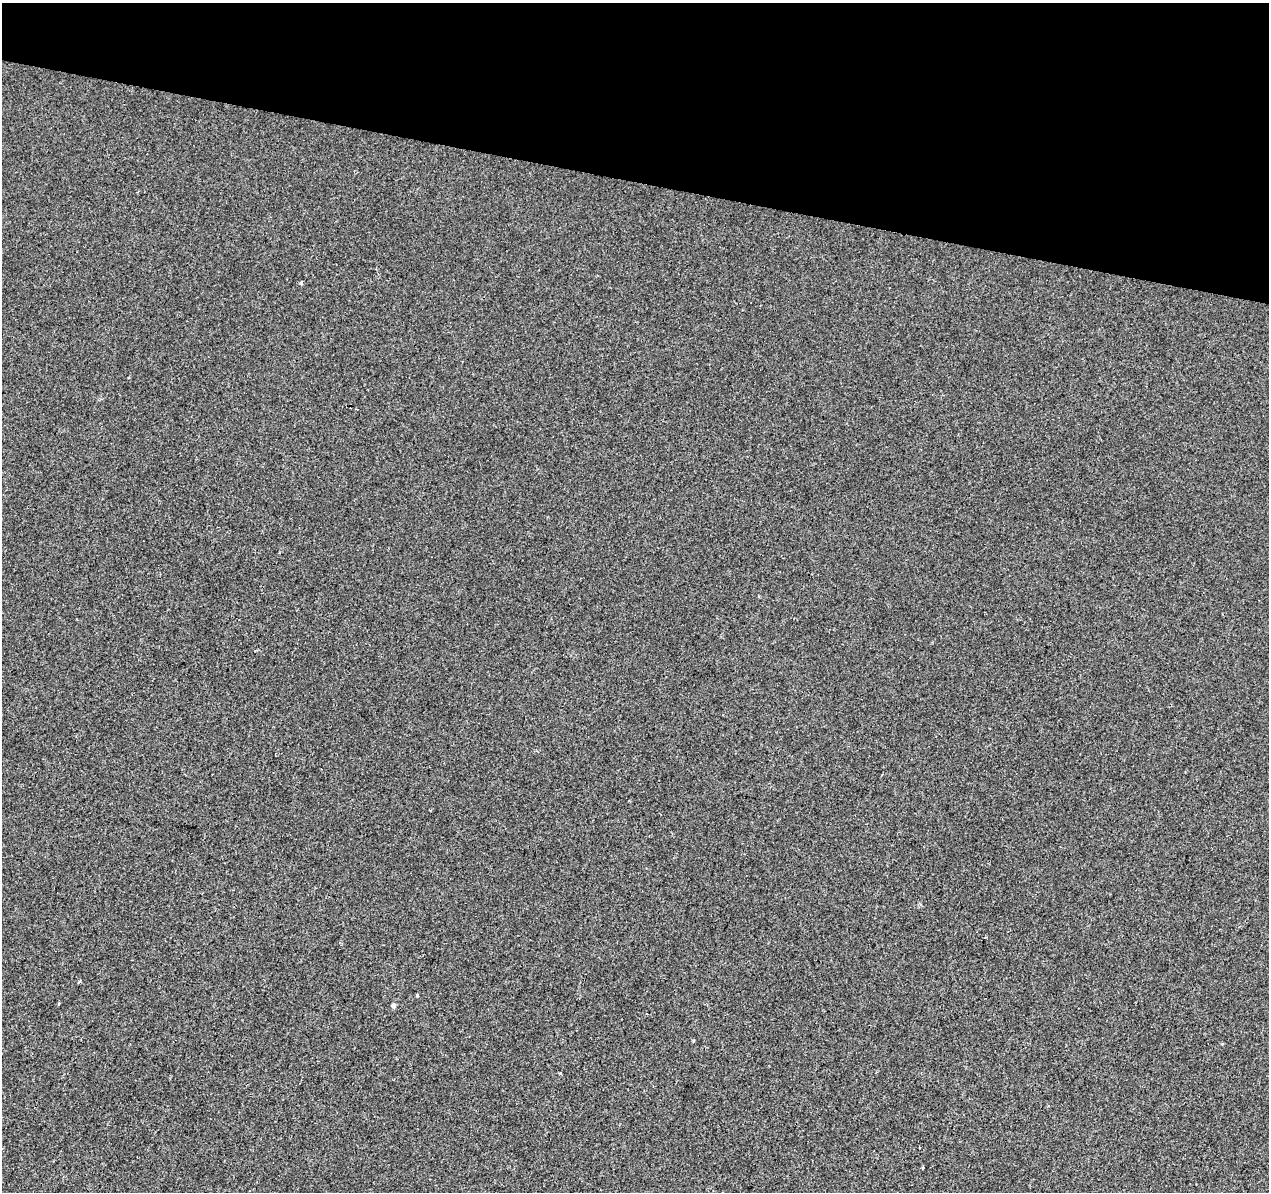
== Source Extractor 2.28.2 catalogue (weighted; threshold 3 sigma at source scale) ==
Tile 2 of 4 x 4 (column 2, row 1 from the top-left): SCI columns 1277-2543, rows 3855-5044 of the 5078 x 5267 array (HDU 1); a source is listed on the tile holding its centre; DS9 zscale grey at full resolution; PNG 1271 x 1194 px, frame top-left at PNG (2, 3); no overlay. Shown black and unused: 15% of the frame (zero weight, under 2 of 3 exposures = <1% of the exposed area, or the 3 px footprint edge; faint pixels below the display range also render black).
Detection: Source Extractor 2.28.2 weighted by HDU 2 'WHT'; one run over the whole footprint, this tile lists its part. Background 0.00233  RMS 0.003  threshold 0.0136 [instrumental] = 3 sigma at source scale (4.5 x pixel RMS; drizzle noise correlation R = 1.50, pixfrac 1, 0.0396/0.0396 arcsec/px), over >= 5 px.
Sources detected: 6; all 6 listed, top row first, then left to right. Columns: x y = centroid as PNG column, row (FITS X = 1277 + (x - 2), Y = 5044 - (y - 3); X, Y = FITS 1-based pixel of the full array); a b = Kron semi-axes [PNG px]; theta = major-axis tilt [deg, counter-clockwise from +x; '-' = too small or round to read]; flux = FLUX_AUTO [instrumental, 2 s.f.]
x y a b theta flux
301 283 3 3 - 0.85
417 995 4 3 - 0.28
59 1004 4 3 - 0.37
394 1005 6 5 - 0.74
693 1041 3 3 - 0.47
560 1073 3 3 - 0.44